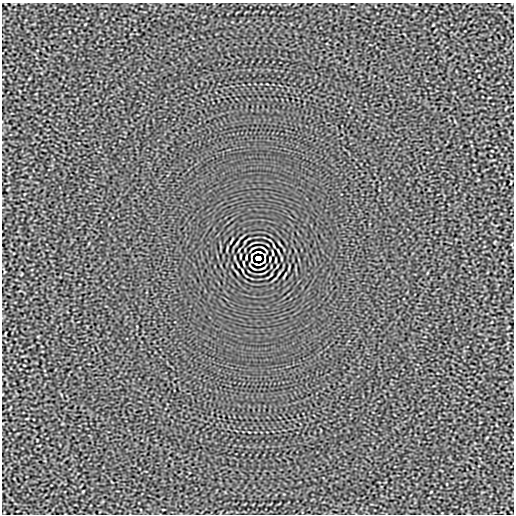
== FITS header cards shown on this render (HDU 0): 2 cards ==
NAXIS1  =                  512
NAXIS2  =                  512

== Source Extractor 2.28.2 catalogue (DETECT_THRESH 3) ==
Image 512 x 512 px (HDU 0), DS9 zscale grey, 1 PNG px = 1 image px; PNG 516 x 516 px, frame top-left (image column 1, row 512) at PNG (2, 3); no overlay
Background -2.43e-05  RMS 0.0015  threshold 0.00464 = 3 sigma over >= 5 px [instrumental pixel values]
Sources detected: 10; all 10 listed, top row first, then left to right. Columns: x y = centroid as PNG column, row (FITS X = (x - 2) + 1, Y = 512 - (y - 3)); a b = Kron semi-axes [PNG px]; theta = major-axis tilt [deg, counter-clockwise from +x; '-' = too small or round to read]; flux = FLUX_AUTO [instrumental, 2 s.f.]
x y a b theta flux
258 252 6 2 0 0.15
272 253 4 2 - 0.087
252 255 5 2 - 0.038
240 256 3 2 - 0.064
258 258 5 4 - 4
276 260 3 2 - 0.064
251 261 3 2 - 0.082
264 261 5 2 - 0.038
244 263 4 2 - 0.087
258 264 6 2 0 0.15